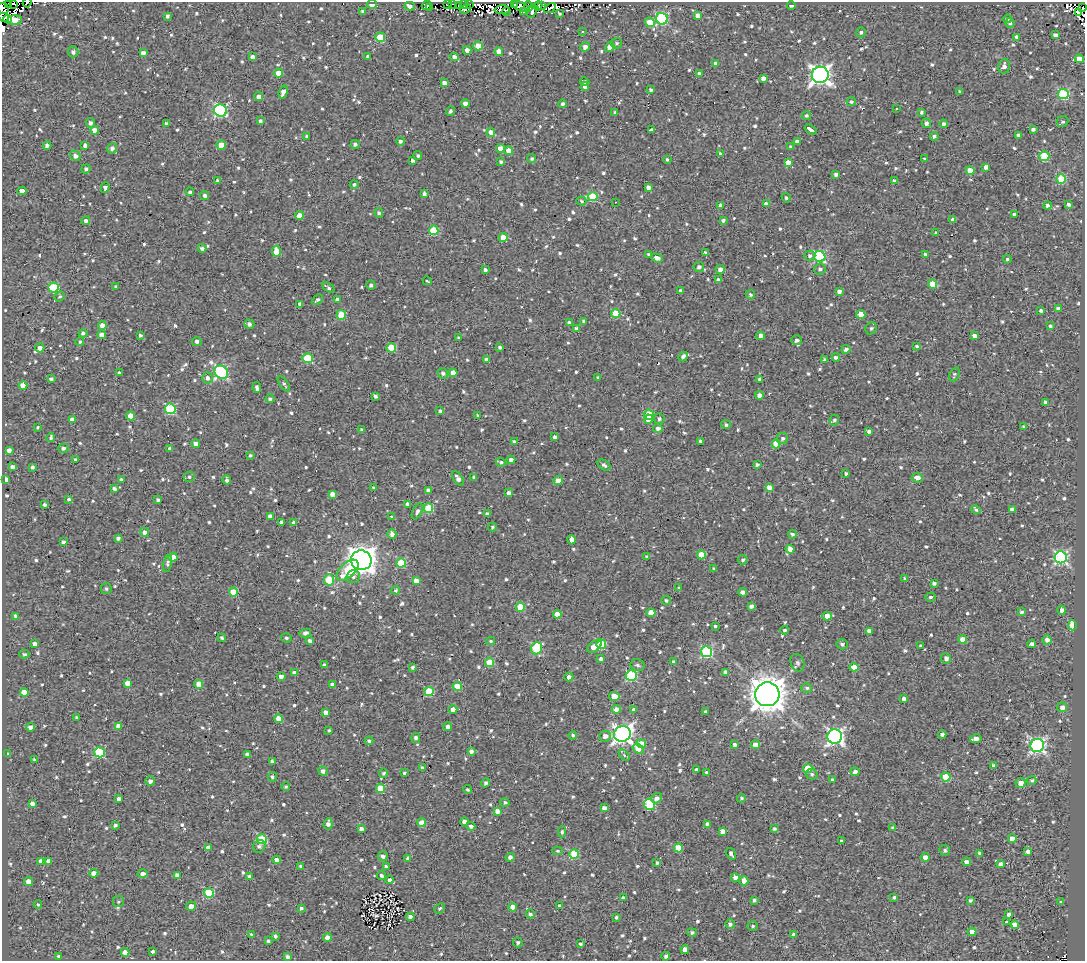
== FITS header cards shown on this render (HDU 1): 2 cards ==
NAXIS1  =                 1083
NAXIS2  =                  959

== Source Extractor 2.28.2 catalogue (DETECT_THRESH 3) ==
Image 1083 x 959 px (HDU 1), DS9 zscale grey, 1 PNG px = 1 image px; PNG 1087 x 963 px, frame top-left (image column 1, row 959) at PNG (2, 2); each listed source drawn as its Kron ellipse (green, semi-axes under 4 px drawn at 4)
Background 1.21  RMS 4.8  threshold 14.4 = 3 sigma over >= 5 px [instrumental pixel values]
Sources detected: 1029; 13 with non-positive FLUX_AUTO (blend fragments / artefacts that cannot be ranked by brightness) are neither listed nor drawn; of the other 1016, the 500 brightest by FLUX_AUTO listed and drawn (516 fainter detections omitted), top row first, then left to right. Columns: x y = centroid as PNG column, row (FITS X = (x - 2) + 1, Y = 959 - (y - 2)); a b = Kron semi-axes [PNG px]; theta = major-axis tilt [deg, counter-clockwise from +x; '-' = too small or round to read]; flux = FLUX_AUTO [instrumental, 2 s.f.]
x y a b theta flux
14 3 3 3 - 2800
27 3 5 2 - 740
8 4 3 3 - 18000
372 4 5 3 - 3500
447 4 3 2 - 830
453 4 2 2 - 550
463 4 3 2 - 620
514 4 4 3 - 1100
426 5 5 3 - 1000
459 5 2 2 - 560
469 5 3 2 - 1600
791 5 4 3 - 870
410 6 5 4 - 3300
528 6 5 2 - 1300
538 6 4 2 - 880
542 6 4 2 - 3000
430 7 4 4 - 1800
521 7 8 4 -19 860
3 8 6 5 - 4500
550 8 6 3 32 860
1083 8 3 3 - 830
465 9 6 3 24 1300
502 10 7 3 2 1100
363 11 4 3 - 800
506 11 3 3 - 640
532 11 7 3 71 1300
523 12 4 2 - 690
1078 12 4 2 - 1200
559 13 4 3 - 630
698 15 4 4 - 2900
167 16 4 3 - 910
3 17 5 3 - 6300
7 19 4 2 - 2200
662 19 6 5 - 35000
1007 19 4 4 - 910
15 20 7 4 4 7700
650 22 5 4 - 5300
1010 23 5 4 - 780
582 31 3 3 - 590
861 32 5 4 - 800
1055 35 4 3 - 1200
380 37 5 5 - 11000
1017 37 3 3 - 1200
617 43 5 5 - 660
478 46 5 4 - 5000
585 47 5 4 - 1800
610 47 5 4 - 2600
467 50 4 4 - 1600
499 51 4 4 - 2600
73 52 5 5 - 1100
143 53 4 3 - 1300
252 57 4 4 - 1300
368 57 4 4 - 970
454 57 4 4 - 1400
1079 59 4 4 - 3200
716 64 4 4 - 2200
1004 66 7 5 77 1600
279 73 4 4 - 4000
699 74 4 3 - 850
820 75 8 8 - 160000
763 78 4 3 - 1600
585 82 4 3 - 700
444 83 4 3 - 1800
585 87 4 4 - 1300
651 90 4 3 - 670
283 92 7 4 72 3000
960 92 4 3 - 930
1063 94 5 5 - 24000
259 97 4 4 - 1800
851 101 5 4 - 660
465 104 4 4 - 2100
563 104 4 4 - 820
896 109 3 3 - 1000
220 110 6 6 - 45000
450 111 4 4 - 810
615 112 3 3 - 570
921 112 3 3 - 660
807 116 4 4 - 610
260 121 4 4 - 670
1063 121 6 5 - 810
90 123 5 4 - 960
166 123 3 3 - 540
926 123 5 4 - 1100
944 124 4 4 - 1000
811 129 6 3 -34 7800
1033 129 4 3 - 900
95 130 4 4 - 2800
651 130 3 3 - 8600
491 132 4 4 - 2200
1018 135 4 3 - 610
307 136 3 3 - 620
934 136 4 4 - 760
400 141 4 4 - 850
797 142 4 4 - 1600
355 144 4 4 - 920
47 145 4 4 - 1200
85 145 4 3 - 1700
221 145 4 4 - 6400
790 147 4 3 - 600
112 148 5 5 - 1200
500 148 4 4 - 2500
509 151 4 4 - 5800
720 153 3 3 - 550
418 155 4 4 - 670
75 156 5 4 - 1200
1044 156 5 5 - 16000
532 159 4 4 - 650
925 159 3 3 - 550
413 160 3 3 - 840
667 160 3 3 - 570
501 162 4 3 - 780
788 162 4 4 - 2900
986 167 4 4 - 1600
86 169 5 4 - 860
970 171 4 4 - 4700
836 174 4 4 - 1200
1061 179 5 5 - 15000
218 181 3 3 - 650
894 181 3 3 - 1200
354 185 4 4 - 590
105 188 5 4 - 1100
648 188 4 4 - 1500
22 191 4 4 - 2500
190 192 4 3 - 710
424 194 4 3 - 960
205 196 4 4 - 1000
593 197 5 4 - 14000
786 198 5 4 - 560
581 201 5 4 - 580
615 202 3 2 - 630
766 204 4 4 - 1500
1068 204 3 3 - 1000
1048 205 4 4 - 790
721 206 4 4 - 1300
379 213 5 4 - 680
1014 214 4 4 - 760
299 216 4 4 - 4500
723 220 4 3 - 650
953 220 4 4 - 1700
86 221 4 4 - 1100
434 230 4 4 - 12000
936 233 4 3 - 540
503 237 4 4 - 4600
202 248 4 3 - 870
276 251 5 4 - 3900
705 253 3 3 - 710
925 254 3 3 - 720
649 255 4 4 - 990
810 256 5 5 - 980
820 256 6 5 - 32000
657 258 6 4 -19 1800
1007 259 4 4 - 580
699 267 5 5 - 1100
720 269 4 4 - 1800
820 269 6 5 - 910
485 270 4 3 - 940
718 279 4 3 - 550
427 281 4 3 - 880
932 284 4 4 - 5500
371 285 5 4 - 760
53 287 5 5 - 18000
116 287 3 3 - 550
328 288 7 4 -34 950
680 290 3 3 - 680
839 291 4 3 - 1200
750 295 5 4 - 600
59 297 5 4 - 550
317 300 6 3 43 710
337 300 4 4 - 1400
299 304 4 3 - 630
1059 309 4 4 - 1900
1041 310 4 3 - 950
616 313 4 4 - 7700
861 314 4 4 - 6500
341 315 5 4 - 9700
584 321 4 4 - 700
569 323 4 3 - 830
249 324 5 4 - 1100
102 325 4 4 - 2400
1050 326 3 3 - 660
576 328 4 3 - 700
871 328 6 5 - 570
83 333 4 4 - 850
102 335 4 4 - 1600
140 335 4 4 - 630
761 336 4 4 - 2100
974 336 4 3 - 1800
459 338 3 3 - 650
797 340 5 5 - 1200
197 341 5 4 - 940
80 342 4 4 - 610
917 346 4 3 - 560
500 347 4 3 - 850
40 348 5 4 - 1800
391 348 5 5 - 11000
846 349 4 4 - 1000
683 356 5 3 - 1100
836 357 4 3 - 880
307 358 5 5 - 14000
487 359 4 3 - 1300
825 359 4 3 - 690
221 372 7 6 - 54000
119 373 4 4 - 1000
443 373 5 5 - 940
453 373 4 4 - 3200
954 374 7 5 67 590
207 378 5 5 - 1200
598 378 3 3 - 550
51 379 4 3 - 750
759 379 4 3 - 690
284 384 9 4 -55 690
23 385 4 4 - 3800
257 388 5 3 - 950
759 395 4 4 - 1700
375 396 4 3 - 890
270 399 4 4 - 660
1045 402 4 3 - 1200
170 409 5 5 - 26000
440 411 4 3 - 730
478 415 4 3 - 550
649 415 5 5 - 12000
130 416 4 4 - 3600
648 419 4 4 - 3200
659 419 5 5 - 750
72 420 4 4 - 2100
834 420 5 4 - 760
726 425 5 4 - 710
1024 426 3 3 - 590
38 427 3 3 - 560
658 428 5 4 - 1200
362 430 4 3 - 860
869 431 4 4 - 940
51 437 4 3 - 650
555 437 4 3 - 930
783 439 6 5 - 820
701 441 4 3 - 740
514 442 4 3 - 930
196 444 4 4 - 2800
776 444 4 4 - 8400
63 448 5 4 - 860
170 449 4 4 - 980
9 450 4 4 - 1400
250 456 4 4 - 710
76 460 4 3 - 1100
511 460 4 4 - 1500
501 462 5 3 - 700
604 465 7 4 -34 940
757 465 4 3 - 790
12 467 4 4 - 1300
33 467 4 3 - 760
846 474 3 3 - 660
189 477 5 5 - 760
474 477 4 4 - 770
458 478 8 4 -58 1700
917 478 6 5 - 2100
5 479 4 3 - 1700
122 480 4 4 - 1200
227 480 4 3 - 810
558 481 5 4 - 3800
769 487 4 4 - 2600
373 488 3 3 - 590
114 489 3 3 - 830
428 490 4 4 - 2000
508 493 4 3 - 1600
332 494 4 4 - 2000
69 499 4 3 - 640
158 500 3 3 - 710
408 504 4 3 - 1200
45 505 3 3 - 790
428 508 5 4 - 14000
1012 509 4 4 - 1700
976 510 5 4 - 540
417 511 8 5 65 1100
487 514 4 3 - 960
270 516 4 4 - 1600
392 517 4 3 - 570
281 522 4 3 - 770
294 523 4 4 - 2600
492 527 4 4 - 580
144 532 4 4 - 1200
392 534 5 4 - 1500
793 534 4 3 - 830
118 538 4 4 - 900
572 540 5 4 - 1700
63 542 4 4 - 770
790 549 4 4 - 2600
701 555 4 4 - 6200
173 557 5 4 - 4600
647 557 3 3 - 630
1061 557 6 6 - 54000
361 560 10 9 - 360000
743 560 5 4 - 700
167 563 8 4 77 700
401 563 5 4 - 15000
714 569 4 4 - 610
347 570 13 7 43 10000
353 577 7 6 - 1200
905 579 4 3 - 1100
329 580 5 5 - 12000
416 581 4 4 - 3600
934 583 4 4 - 980
679 588 4 4 - 590
106 589 5 5 - 630
396 590 4 4 - 570
233 592 4 4 - 7300
743 592 4 4 - 1100
930 597 5 4 - 700
666 600 5 4 - 580
751 606 4 3 - 1000
520 607 4 4 - 9500
1062 610 4 4 - 1700
1021 612 4 4 - 730
651 613 4 4 - 4700
557 614 4 4 - 4300
16 616 4 3 - 1300
827 616 4 4 - 3200
1072 625 5 4 - 9700
715 626 3 3 - 610
785 630 4 3 - 540
869 631 4 4 - 1800
305 633 6 4 13 1100
222 638 4 3 - 680
286 638 5 4 - 580
963 639 4 4 - 4300
1047 640 4 4 - 1900
310 641 4 4 - 1000
491 641 4 3 - 540
34 644 4 3 - 1400
601 644 5 4 - 15000
842 644 5 5 - 770
1032 644 4 3 - 1200
595 646 8 5 38 4200
921 646 4 3 - 950
536 648 6 5 - 18000
706 652 5 5 - 35000
24 654 5 4 - 560
946 658 5 5 - 1300
601 659 4 3 - 1100
674 662 4 3 - 1100
490 663 4 4 - 9200
798 663 9 6 -68 970
324 665 4 3 - 1200
637 665 7 6 - 850
413 667 4 3 - 730
854 667 4 4 - 7800
725 672 4 4 - 1400
295 673 4 4 - 2100
631 676 5 5 - 28000
281 677 4 4 - 1300
569 677 4 4 - 1300
127 683 4 4 - 2400
199 684 4 4 - 5300
332 684 4 3 - 1100
457 686 4 4 - 7000
807 688 5 4 - 620
429 691 5 4 - 15000
24 692 4 4 - 5300
767 694 12 12 - 640000
614 696 5 4 - 6300
904 699 4 3 - 1200
1062 707 5 5 - 1600
617 709 4 4 - 2600
633 709 4 4 - 640
453 710 4 4 - 3400
326 712 4 4 - 2000
705 712 3 3 - 580
77 718 3 3 - 570
278 719 4 4 - 4000
119 726 4 4 - 2300
31 727 4 4 - 1700
448 727 4 4 - 1300
329 730 4 3 - 540
622 734 8 7 - 140000
942 734 4 4 - 1100
573 735 4 4 - 630
605 736 6 5 - 1800
835 737 7 7 - 97000
416 738 5 4 - 1000
976 739 6 4 11 1800
369 741 4 3 - 660
641 744 5 4 - 8900
735 745 3 3 - 1000
755 745 4 4 - 3800
1037 745 7 6 - 72000
638 749 6 4 -38 4700
471 751 4 4 - 1300
99 752 5 5 - 21000
7 754 3 3 - 590
247 754 4 4 - 1400
624 755 6 4 -46 600
34 760 3 3 - 600
272 761 4 3 - 820
994 765 4 3 - 1100
422 768 4 3 - 830
808 768 4 4 - 8900
696 770 3 3 - 940
323 771 5 4 - 1300
855 772 4 4 - 1300
383 773 4 4 - 580
404 773 3 3 - 550
707 773 3 3 - 570
812 774 6 5 - 610
272 777 5 4 - 650
946 777 4 4 - 9800
832 780 4 3 - 950
1032 780 4 4 - 640
150 781 5 5 - 1300
486 783 4 4 - 870
1020 783 5 5 - 2600
286 786 4 4 - 630
381 788 4 4 - 9400
468 790 4 4 - 690
657 798 6 5 - 1900
741 798 4 4 - 560
119 799 3 3 - 1000
505 802 5 4 - 790
32 804 4 4 - 1700
650 805 6 5 - 22000
604 808 4 4 - 1800
497 811 4 3 - 1800
464 822 4 4 - 1400
422 823 4 4 - 4100
328 824 5 4 - 1400
708 824 4 4 - 1700
115 825 4 3 - 630
471 826 4 4 - 1200
893 828 4 3 - 800
361 829 4 3 - 1100
774 829 4 4 - 610
722 831 4 4 - 2200
562 832 5 4 - 560
262 839 5 5 - 16000
1012 839 4 4 - 3700
841 841 3 3 - 650
259 846 7 6 - 990
208 848 4 4 - 2300
678 848 4 4 - 8200
945 850 5 5 - 690
557 851 5 4 - 630
1028 851 4 3 - 1300
980 853 3 3 - 1100
574 854 5 5 - 13000
731 854 6 3 -56 1100
383 856 5 4 - 1100
510 857 4 4 - 1200
925 857 4 4 - 2900
408 859 4 4 - 1200
277 860 4 4 - 2200
41 861 4 4 - 2200
49 861 4 4 - 2200
966 862 4 4 - 1800
657 863 3 3 - 690
1001 864 4 4 - 1700
386 866 3 3 - 960
301 867 4 3 - 890
94 873 4 4 - 2300
143 874 5 4 - 1300
177 875 4 4 - 1500
249 876 4 4 - 730
382 876 5 4 - 840
735 878 4 4 - 3100
389 880 4 4 - 890
744 881 4 4 - 3300
29 882 4 4 - 4000
209 893 5 5 - 18000
894 897 4 3 - 580
623 898 3 3 - 820
754 900 4 3 - 680
970 900 4 3 - 620
118 902 6 5 - 560
1061 902 4 3 - 890
38 905 4 3 - 560
191 906 5 4 - 2000
560 906 4 3 - 1300
513 907 4 4 - 3600
301 908 4 4 - 760
440 908 6 4 42 580
530 914 5 4 - 630
1009 914 3 3 - 1100
410 917 4 4 - 1000
616 917 4 4 - 590
1006 922 3 3 - 770
730 924 5 4 - 1000
1015 925 4 4 - 3000
752 926 5 4 - 630
692 932 5 4 - 860
972 932 4 4 - 4200
251 935 3 3 - 730
793 935 4 4 - 1400
275 936 3 3 - 640
327 938 4 4 - 2800
268 941 3 3 - 540
518 943 5 4 - 740
581 944 4 3 - 630
685 949 4 4 - 2600
153 951 4 3 - 610
125 952 4 4 - 2300
59 956 4 3 - 640
666 956 4 4 - 1000
288 957 4 4 - 1100
At the frame edge (FLAGS 8, measured only in part): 6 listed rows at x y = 14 3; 27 3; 8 4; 3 8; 1083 8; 3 17
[516 fainter detections neither listed nor drawn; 13 non-positive-flux detections neither listed nor drawn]